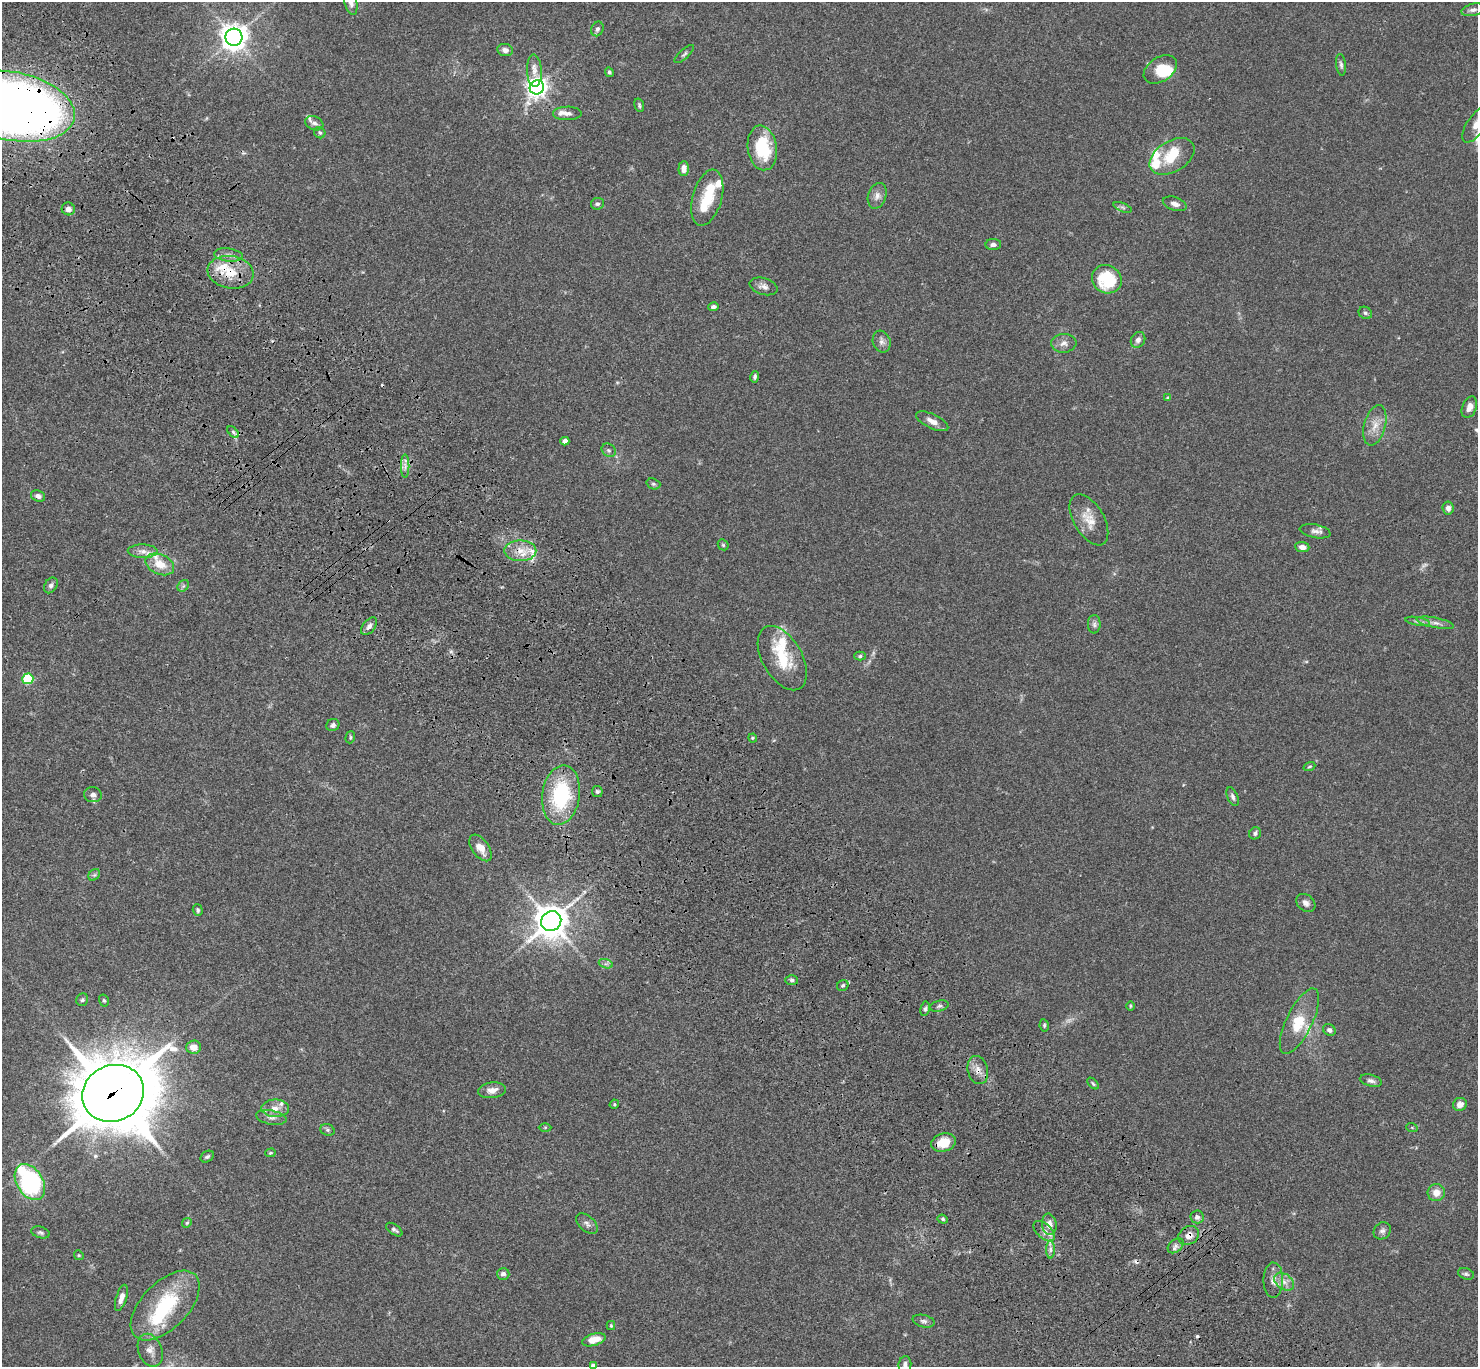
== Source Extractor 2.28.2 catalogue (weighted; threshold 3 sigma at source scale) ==
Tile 11 of 4 x 4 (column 3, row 3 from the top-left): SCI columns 3057-4532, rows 1750-3114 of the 6108 x 6088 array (HDU 1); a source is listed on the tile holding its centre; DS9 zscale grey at full resolution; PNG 1480 x 1369 px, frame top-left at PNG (2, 2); each listed source drawn as its Kron ellipse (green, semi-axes under 4 px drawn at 4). Shown black and unused: <1% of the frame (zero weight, under 3 of 4 exposures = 6% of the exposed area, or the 3 px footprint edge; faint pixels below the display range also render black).
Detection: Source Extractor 2.28.2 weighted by HDU 2 'WHT'; one run over the whole footprint, this tile lists its part. Background 0.0604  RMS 0.0053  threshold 0.0237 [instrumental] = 3 sigma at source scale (4.5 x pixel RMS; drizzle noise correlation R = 1.50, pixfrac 1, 0.05/0.05 arcsec/px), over >= 5 px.
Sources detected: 158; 4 too faint to see at this stretch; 3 inside a brighter object's white glare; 4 cosmic-ray / hot-pixel residue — neither listed nor drawn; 15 inside a brighter listed object's ellipse — not listed separately; the other 132 listed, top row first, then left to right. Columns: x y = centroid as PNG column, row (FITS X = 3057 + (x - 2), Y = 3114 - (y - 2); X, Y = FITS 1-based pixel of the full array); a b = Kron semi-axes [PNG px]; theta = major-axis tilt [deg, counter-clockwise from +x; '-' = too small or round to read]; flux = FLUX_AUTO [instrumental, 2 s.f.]
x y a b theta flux
351 2 13 6 -77 3.1
1473 10 12 6 14 2
597 29 7 6 - 1.5
234 37 8 8 - 530
505 50 8 6 -10 2.6
684 54 12 4 42 1.2
1341 65 11 5 -82 1.4
1160 69 18 12 34 11
534 71 16 7 -87 3.8
609 72 5 4 - 0.93
537 87 7 7 - 300
639 105 7 4 -72 0.86
13 106 63 34 -11 540
567 113 14 7 0 2.5
314 123 9 7 -21 1.8
1477 124 21 9 55 5.2
320 133 6 5 - 0.96
762 148 22 14 -81 26
1172 156 24 15 31 13
684 168 7 5 86 3.8
877 196 13 9 73 3.1
707 198 29 14 74 17
597 204 6 5 - 1.4
1175 204 12 6 -19 2.6
1123 207 9 3 -21 0.99
68 209 6 6 - 2.6
993 245 8 5 1 1.8
228 255 14 6 -7 3
230 272 23 16 -9 14
1107 279 15 14 - 26
764 286 14 8 -16 2.6
713 307 5 4 - 1.4
1365 313 7 5 -33 1.1
1138 340 8 6 58 2.2
882 342 11 8 -70 2.4
1064 343 12 9 4 3
755 377 6 4 78 0.97
1168 398 4 4 - 0.74
1469 407 11 7 68 3.8
932 421 17 7 -26 4.2
1375 425 20 10 75 6.2
233 432 7 4 -46 1
565 441 4 4 - 3.4
609 450 7 6 - 1.3
405 466 11 2 90 1.3
653 484 7 5 -20 0.98
38 496 7 5 -22 2.1
1448 508 6 5 - 2.5
1089 520 28 15 -60 8.7
1315 531 16 6 -11 2.4
723 545 6 5 - 0.75
1302 547 7 5 -8 3.4
143 551 15 6 -1 3.3
520 551 16 10 0 6.7
160 564 15 10 -25 8.9
51 585 8 6 55 1.7
183 586 6 5 - 1
1418 621 12 4 -10 1.6
1435 623 19 5 -11 2.8
1094 624 9 6 89 1.6
369 626 10 6 50 2
860 656 6 4 2 0.85
782 658 35 20 -60 19
28 679 5 5 - 36
333 725 7 6 - 1.6
350 737 6 4 72 0.76
753 738 4 4 - 0.59
1309 766 6 3 20 0.61
597 791 5 5 - 1
93 795 9 7 -8 2
561 795 30 19 82 42
1233 797 10 5 -67 1.5
1255 833 6 5 - 1.2
480 848 15 8 -55 5.5
94 875 6 5 - 0.99
1306 903 10 8 -40 2.4
198 910 6 4 -72 0.88
551 921 10 9 - 950
606 964 7 4 -17 1.1
792 980 6 5 - 1
843 985 6 5 - 1
82 1000 6 6 - 0.96
104 1001 6 4 -73 0.86
939 1006 9 5 15 1.4
1130 1006 5 3 - 0.51
925 1009 7 5 80 1.1
1299 1021 36 13 64 13
1044 1025 6 4 -81 0.83
1329 1030 7 5 -45 1.4
193 1047 7 6 - 4.7
978 1070 14 10 -76 4.3
1371 1081 11 6 -15 1.9
1093 1083 7 4 -45 0.81
492 1090 14 8 8 3.8
113 1093 31 28 25 3700
614 1104 5 4 - 0.59
1460 1104 7 6 - 3.3
275 1108 14 8 -1 4.3
271 1117 15 7 -10 2.7
545 1127 6 4 1 0.58
1412 1128 6 3 -19 0.5
327 1130 7 5 -21 1
943 1142 12 9 17 10
270 1153 5 4 - 0.7
207 1157 7 5 31 0.97
30 1182 19 13 -58 73
1436 1193 8 8 - 4.8
1197 1217 6 6 - 2.1
943 1219 5 4 - 0.78
187 1223 5 4 - 0.72
587 1224 13 7 -41 2.2
1049 1224 11 7 -80 3.8
394 1230 9 5 -35 1.3
1044 1231 13 7 -43 2.8
1382 1231 9 8 - 1.8
40 1232 9 5 -17 1.3
1189 1235 11 8 36 4.1
1176 1246 9 6 41 2
1050 1249 9 4 -90 1.8
79 1255 5 4 - 0.59
503 1274 6 6 - 1.8
1466 1274 8 5 -18 1.1
1273 1280 17 10 90 4.3
1284 1282 11 7 -37 3.3
121 1298 13 5 72 3.3
165 1306 43 23 46 39
924 1321 11 6 -14 1.6
611 1326 4 4 - 0.53
594 1340 12 6 16 7.2
150 1350 17 12 -67 4.4
905 1365 8 6 83 1.9
593 1366 4 4 - 2.7
Overlapping masked pixels (flux is a lower limit): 6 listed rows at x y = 13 106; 230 272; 978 1070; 113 1093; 943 1142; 1189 1235
Isophote crosses this tile's border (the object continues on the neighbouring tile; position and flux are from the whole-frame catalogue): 5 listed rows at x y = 351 2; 13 106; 1477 124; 905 1365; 593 1366